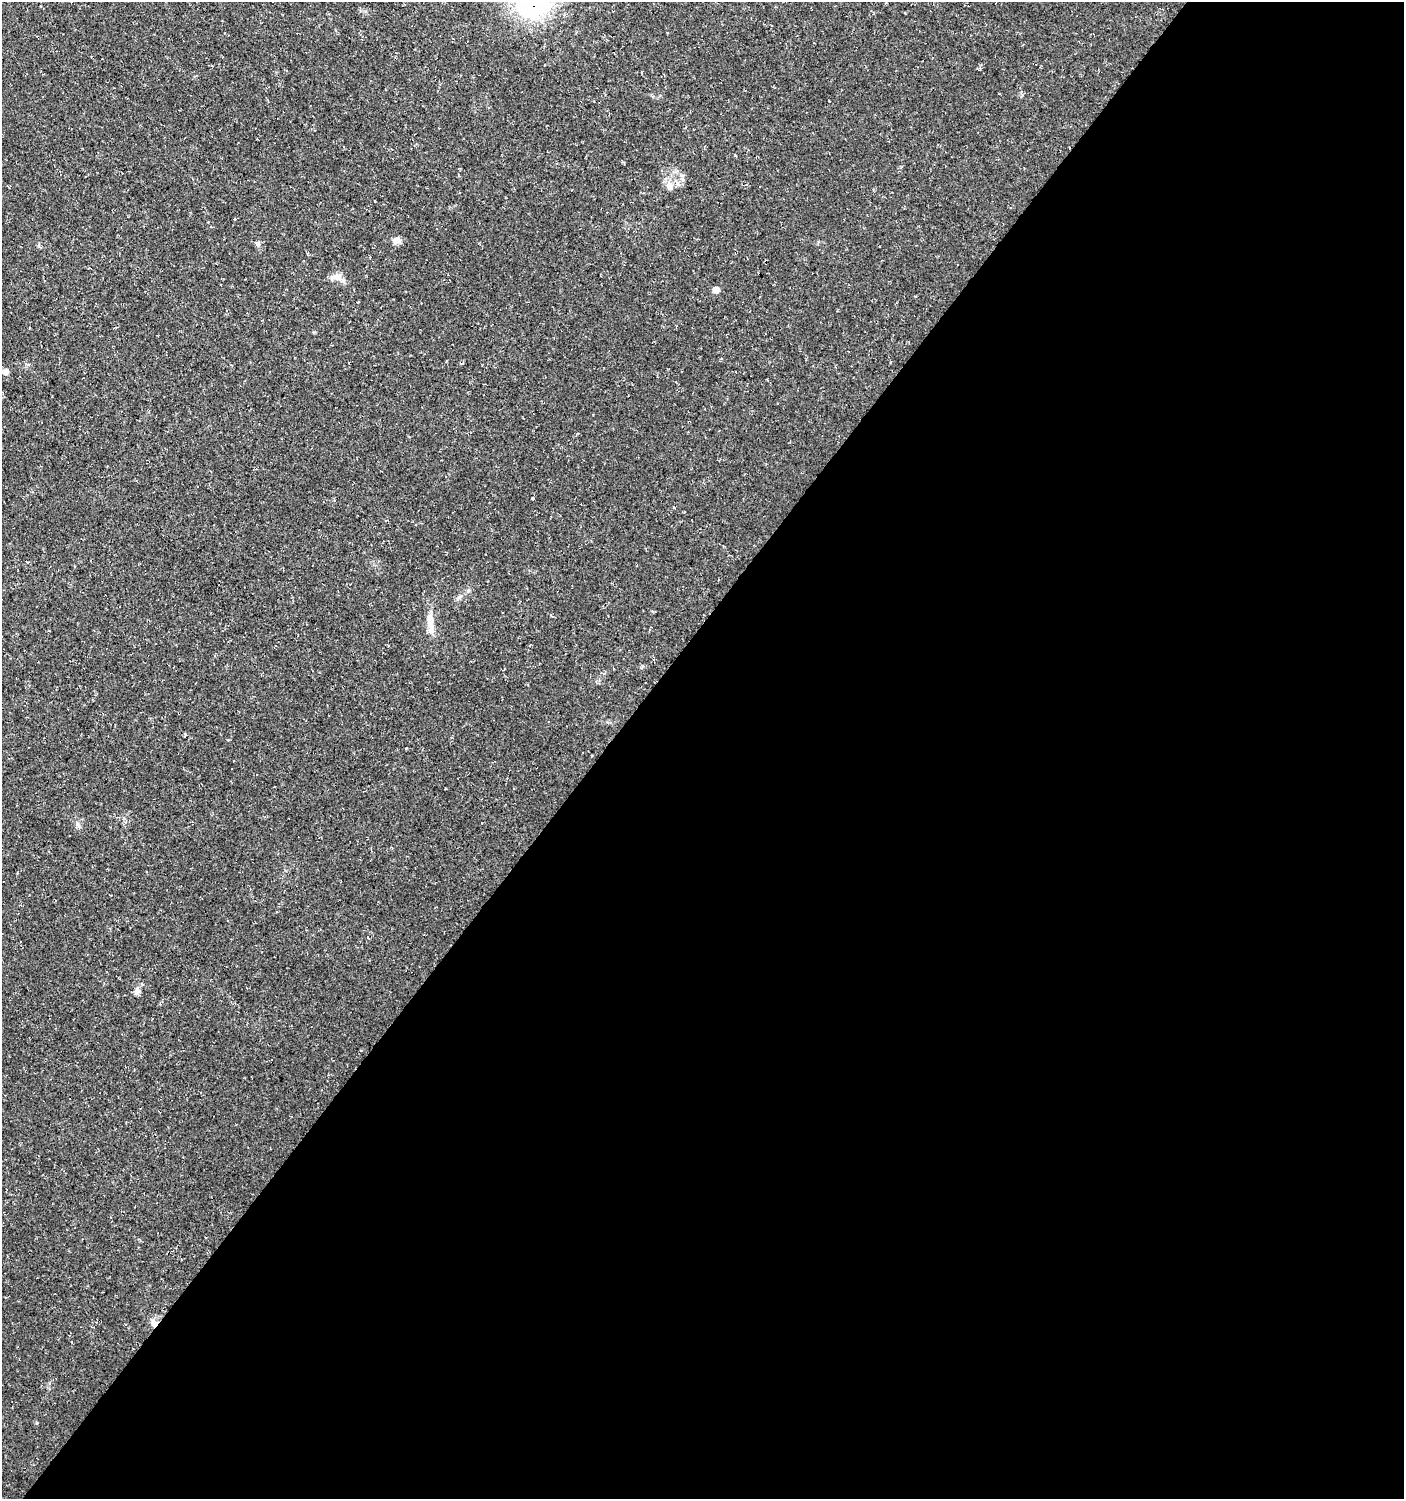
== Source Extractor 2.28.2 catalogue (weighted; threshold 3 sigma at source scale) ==
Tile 12 of 4 x 4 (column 4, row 3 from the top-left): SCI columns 4448-5849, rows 1500-2996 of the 6029 x 6004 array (HDU 1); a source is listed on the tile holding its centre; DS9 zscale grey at full resolution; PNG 1406 x 1501 px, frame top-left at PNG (2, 2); no overlay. Shown black and unused: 57% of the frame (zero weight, under 3 of 4 exposures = <1% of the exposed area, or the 3 px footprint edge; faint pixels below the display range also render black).
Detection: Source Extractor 2.28.2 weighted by HDU 2 'WHT'; one run over the whole footprint, this tile lists its part. Background 0.0176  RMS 0.0035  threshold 0.0156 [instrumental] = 3 sigma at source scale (4.5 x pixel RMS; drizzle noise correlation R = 1.50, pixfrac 1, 0.0396/0.0396 arcsec/px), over >= 5 px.
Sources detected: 16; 3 cosmic-ray / hot-pixel residue — not listed; the other 13 listed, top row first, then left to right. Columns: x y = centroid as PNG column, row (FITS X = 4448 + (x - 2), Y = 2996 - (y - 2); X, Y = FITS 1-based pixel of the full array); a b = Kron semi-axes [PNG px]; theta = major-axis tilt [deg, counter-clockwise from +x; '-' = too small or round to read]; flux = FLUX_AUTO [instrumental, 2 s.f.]
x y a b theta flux
669 186 12 9 -75 2.6
234 219 3 2 - 0.35
397 240 10 8 3 1.8
258 244 7 6 - 0.87
337 277 15 9 -6 2.6
716 290 5 5 - 3.2
5 372 6 6 - 1.6
533 498 3 3 - 0.79
459 597 9 4 34 0.96
430 621 23 9 -81 4.5
78 824 7 4 -71 0.73
137 991 11 6 90 1.2
154 1323 12 8 -68 2.3
Overlapping masked pixels (flux is a lower limit): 1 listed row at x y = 154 1323
Unlisted compact peaks at least as high as the median listed source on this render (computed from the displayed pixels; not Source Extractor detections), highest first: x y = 37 1423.